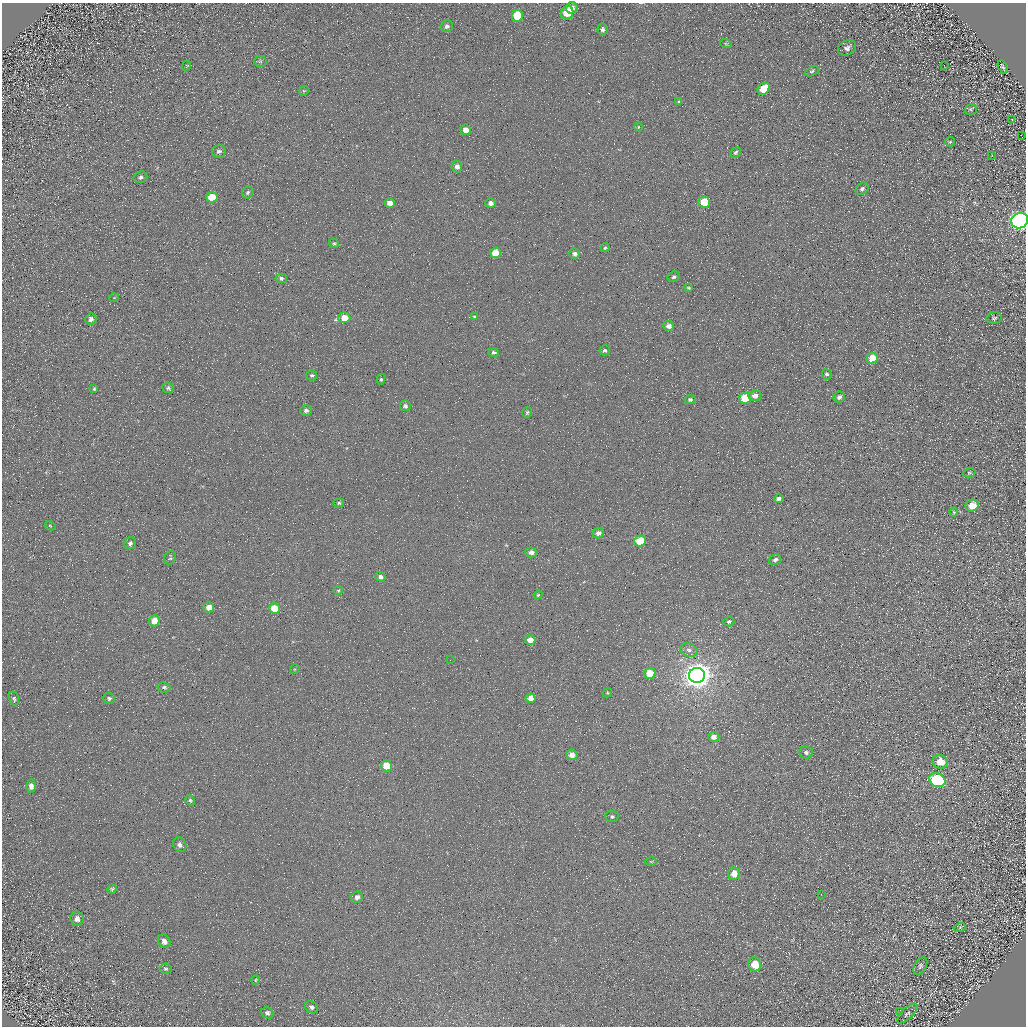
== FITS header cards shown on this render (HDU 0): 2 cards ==
NAXIS1  =                 1024 / Required FITS header
NAXIS2  =                 1024 / Required FITS header

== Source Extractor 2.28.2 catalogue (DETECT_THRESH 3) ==
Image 1024 x 1024 px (HDU 0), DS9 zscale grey, 1 PNG px = 1 image px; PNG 1028 x 1028 px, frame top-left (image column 1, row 1024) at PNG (2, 3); each listed source drawn as its Kron ellipse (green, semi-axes under 4 px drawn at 4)
Background 4.93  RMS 8.7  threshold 26.2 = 3 sigma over >= 5 px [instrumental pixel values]
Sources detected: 117; all 117 listed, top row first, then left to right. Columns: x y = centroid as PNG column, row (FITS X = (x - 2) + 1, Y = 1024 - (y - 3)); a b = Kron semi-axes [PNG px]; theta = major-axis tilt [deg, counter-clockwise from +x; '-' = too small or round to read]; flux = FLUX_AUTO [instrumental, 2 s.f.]
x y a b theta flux
572 8 6 5 - 2700
567 13 7 6 - 13000
517 16 6 5 - 18000
447 26 6 6 - 2000
602 30 6 5 - 1800
726 44 6 3 -19 620
847 48 9 7 29 2300
260 61 6 5 - 1000
944 65 2 2 - 430
187 66 5 3 - 510
1003 67 7 3 -66 1000
812 71 7 4 28 1100
764 89 6 5 - 15000
304 91 5 4 - 670
679 102 3 3 - 890
971 109 6 5 - 920
1012 120 2 2 - 350
638 127 5 3 - 500
465 130 5 5 - 4700
1021 135 2 2 - 200
950 142 5 4 - 700
219 151 7 6 - 1600
736 152 6 4 46 920
992 155 2 2 - 260
457 166 6 5 - 2800
140 177 7 5 24 1400
862 189 7 5 40 1500
248 192 6 5 - 1100
212 197 6 5 - 12000
704 202 5 5 - 16000
390 203 5 4 - 4200
490 203 5 5 - 2700
1020 221 8 7 - 340000
334 243 5 4 - 780
605 248 5 3 - 690
495 253 5 5 - 10000
575 254 5 5 - 1700
674 277 6 5 - 1200
281 278 5 4 - 1400
688 288 4 3 - 620
114 298 5 3 - 380
474 317 4 3 - 580
344 318 6 5 - 7100
994 318 8 5 11 1300
91 319 5 5 - 1800
669 326 5 5 - 3100
605 350 5 5 - 1000
494 352 5 4 - 1400
872 358 5 5 - 12000
827 374 5 5 - 1100
312 375 5 5 - 1000
381 379 5 4 - 1100
168 388 6 5 - 1200
94 389 4 4 - 790
755 396 6 5 - 3400
839 397 6 5 - 2000
745 398 6 5 - 21000
690 400 5 4 - 1200
405 406 5 5 - 1500
306 410 6 5 - 1600
527 412 5 5 - 1000
969 473 6 4 14 870
779 499 5 4 - 1600
339 503 5 4 - 990
972 506 7 6 - 7400
954 512 4 4 - 580
50 526 5 4 - 590
598 533 6 5 - 2000
640 541 6 5 - 18000
130 543 6 5 - 1700
531 552 6 5 - 2900
170 558 7 5 68 1000
775 560 6 5 - 1600
381 577 5 4 - 2100
338 590 4 3 - 610
538 595 4 4 - 590
209 607 5 5 - 4700
274 608 5 5 - 13000
154 621 5 5 - 6900
729 621 5 4 - 1300
530 640 5 5 - 5200
689 650 9 6 -19 2100
450 660 2 2 - 220
295 669 5 3 - 520
650 673 6 5 - 11000
697 675 8 7 - 860000
164 687 6 5 - 1200
607 693 5 3 - 570
109 698 6 5 - 1200
531 698 5 4 - 3500
14 699 7 5 -76 1100
714 737 5 5 - 3300
806 752 7 6 - 1700
572 755 5 5 - 4700
940 762 7 6 - 8500
387 766 5 5 - 12000
937 780 8 7 - 72000
31 786 6 5 - 2700
190 800 5 4 - 960
612 817 6 5 - 1200
180 845 7 6 - 2200
651 861 6 4 0 570
734 874 6 6 - 7300
112 889 4 4 - 830
821 894 3 2 - 590
357 897 6 5 - 2200
77 919 7 6 - 2800
960 927 6 4 20 810
164 941 7 6 - 3100
755 964 7 6 - 12000
920 966 9 6 61 1800
165 969 6 5 - 930
256 980 5 3 - 500
311 1007 7 5 -36 1700
899 1012 3 2 - 490
267 1013 6 5 - 1600
907 1014 13 5 45 1800
At the frame edge (FLAGS 8, measured only in part): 1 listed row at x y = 1020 221